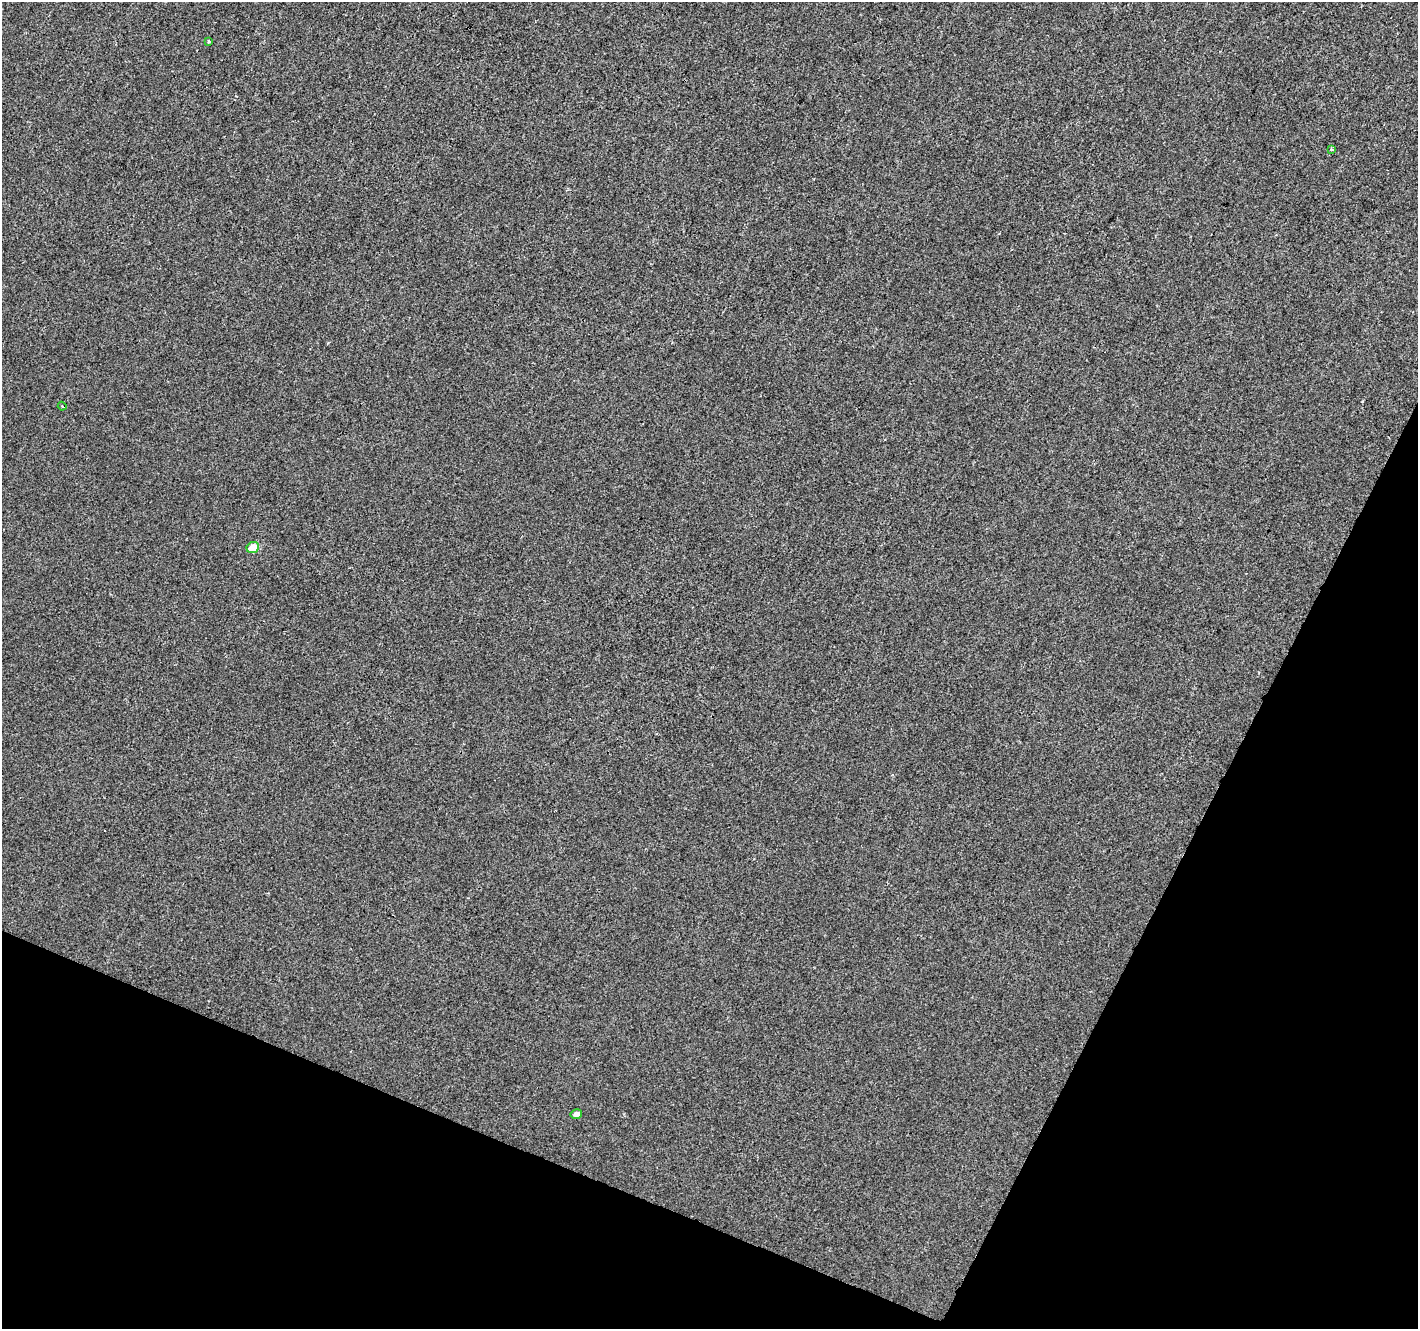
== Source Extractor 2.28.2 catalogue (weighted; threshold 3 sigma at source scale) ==
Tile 15 of 4 x 4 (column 3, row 4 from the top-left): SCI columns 2837-4252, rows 270-1596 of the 5667 x 5782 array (HDU 1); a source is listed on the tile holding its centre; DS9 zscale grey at full resolution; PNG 1420 x 1331 px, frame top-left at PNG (2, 2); each listed source drawn as its Kron ellipse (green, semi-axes under 4 px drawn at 4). Shown black and unused: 22% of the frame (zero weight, under 2 of 3 exposures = <1% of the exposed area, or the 3 px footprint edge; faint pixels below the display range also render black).
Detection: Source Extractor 2.28.2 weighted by HDU 2 'WHT'; one run over the whole footprint, this tile lists its part. Background -6.41e-04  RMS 0.0041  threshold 0.0186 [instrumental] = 3 sigma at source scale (4.5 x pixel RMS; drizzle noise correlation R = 1.50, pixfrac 1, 0.0396/0.0396 arcsec/px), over >= 5 px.
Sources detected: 5; all 5 listed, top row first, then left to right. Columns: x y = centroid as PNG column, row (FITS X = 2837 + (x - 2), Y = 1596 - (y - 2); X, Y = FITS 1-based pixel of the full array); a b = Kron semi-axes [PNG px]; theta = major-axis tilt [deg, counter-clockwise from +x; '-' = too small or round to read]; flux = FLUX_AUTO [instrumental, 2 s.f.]
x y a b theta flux
209 41 3 3 - 0.78
1332 149 4 3 - 0.66
62 406 4 3 - 0.42
253 548 6 5 - 7.2
576 1114 6 5 - 1.6